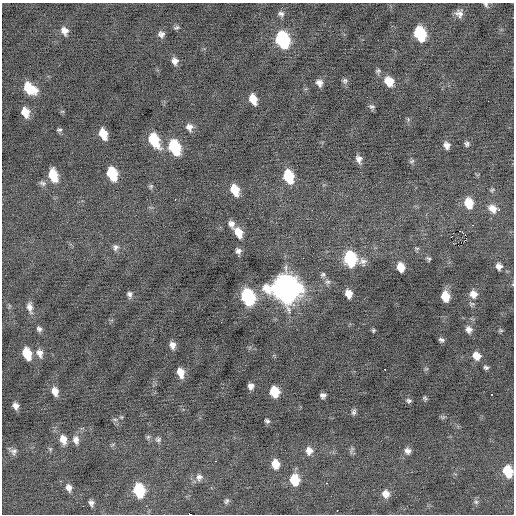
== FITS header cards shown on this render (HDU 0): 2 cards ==
NAXIS1  =                  512 / Axis length
NAXIS2  =                  512 / Axis length

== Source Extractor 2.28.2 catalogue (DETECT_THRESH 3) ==
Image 512 x 512 px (HDU 0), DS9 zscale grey, 1 PNG px = 1 image px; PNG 516 x 516 px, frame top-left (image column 1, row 512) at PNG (2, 3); no overlay
Background -0.0846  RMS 0.8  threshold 2.41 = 3 sigma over >= 5 px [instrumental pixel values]
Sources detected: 111; all 111 listed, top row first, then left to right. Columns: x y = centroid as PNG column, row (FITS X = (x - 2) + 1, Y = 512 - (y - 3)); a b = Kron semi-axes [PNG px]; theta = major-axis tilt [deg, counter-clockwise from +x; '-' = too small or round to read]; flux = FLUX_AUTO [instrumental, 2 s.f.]
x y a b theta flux
486 4 7 5 -59 110
459 13 9 8 - 290
281 14 9 7 -10 190
176 27 8 5 20 100
64 31 10 8 -66 350
161 34 7 7 - 210
420 34 11 8 -71 3200
282 39 11 8 -70 6900
175 61 7 6 - 270
378 71 6 6 - 100
345 81 8 6 -84 130
389 81 10 9 - 700
319 83 7 6 - 280
29 88 12 8 -36 1600
253 99 9 6 -68 770
488 101 2 2 - 47
372 107 8 5 -23 120
25 112 9 7 -71 760
189 127 9 8 - 320
59 130 7 4 2 92
103 134 9 6 -69 1000
154 140 13 8 -63 2200
467 144 6 6 - 130
447 145 7 6 - 290
174 147 11 8 -69 3800
359 159 9 6 -73 260
412 161 8 4 27 94
112 173 10 7 -70 2500
53 175 11 7 -74 1500
288 176 11 7 -71 2300
42 183 10 7 -17 170
151 186 7 6 - 97
235 190 10 7 -67 1000
492 190 6 4 22 85
175 199 3 2 - 120
469 203 10 8 -75 1100
492 209 12 9 -36 470
499 209 3 3 - 69
231 224 9 7 -62 270
473 225 3 2 - 58
460 231 3 2 - 1600
239 233 11 7 -62 770
465 235 2 2 - 1100
465 240 3 2 - 39
458 245 2 2 - 49
115 247 9 8 - 190
417 248 8 4 -7 82
238 251 7 6 - 200
350 259 10 8 -78 5000
428 259 6 5 - 100
363 261 11 10 - 290
499 266 8 7 - 270
401 267 8 6 -75 730
323 274 6 6 - 120
327 282 8 7 - 180
286 288 13 12 - 64000
129 294 8 5 -80 170
348 294 7 6 - 500
473 294 10 9 - 440
445 296 8 7 - 990
248 297 11 8 -70 6800
30 307 14 7 -79 340
39 329 7 6 - 160
469 329 8 8 - 270
373 330 5 4 - 69
501 330 6 4 -19 67
441 340 6 4 -22 130
172 345 7 6 - 310
27 353 10 6 -71 1400
40 353 11 8 -73 340
476 356 8 7 - 540
486 367 5 4 - 110
385 369 2 2 - 150
426 369 6 3 18 60
180 372 9 6 -75 600
251 386 6 5 - 220
55 391 9 6 -72 460
274 392 8 7 - 1400
492 394 3 2 - 270
323 395 5 5 - 190
425 398 6 4 -72 84
409 401 7 5 -12 120
15 406 7 6 - 270
354 412 8 5 77 130
121 417 5 5 - 65
443 417 7 4 18 81
115 419 7 4 -1 95
267 421 6 4 -31 110
148 437 6 5 - 94
63 439 11 8 -77 510
158 439 9 7 1 160
76 440 11 8 -81 310
50 449 6 5 - 82
352 450 12 4 69 110
13 451 10 8 0 210
309 451 9 9 - 390
408 451 8 8 - 240
215 461 2 2 - 290
275 464 8 7 - 780
507 471 10 8 -71 1500
199 477 11 10 - 290
294 480 9 8 - 1500
326 483 2 2 - 440
69 488 9 7 -78 280
139 490 10 8 -77 3200
386 494 8 8 - 410
226 501 8 6 68 120
476 502 6 6 - 120
91 503 7 5 -78 190
337 511 3 2 - 150
190 514 3 2 - 1800
At the frame edge (FLAGS 8, measured only in part): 3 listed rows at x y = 486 4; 507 471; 190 514